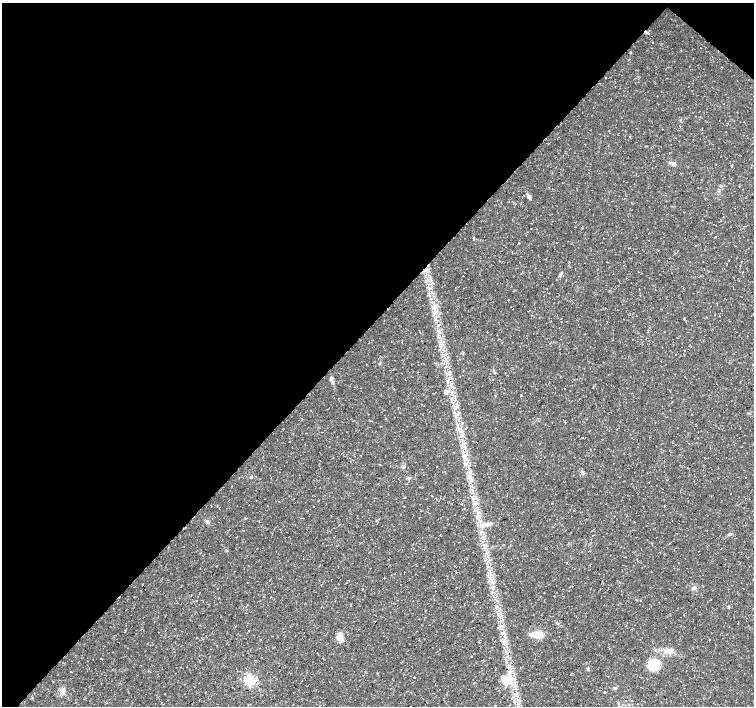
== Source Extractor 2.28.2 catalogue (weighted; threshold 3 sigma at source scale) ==
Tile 2 of 4 x 4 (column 2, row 1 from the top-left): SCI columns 1509-3011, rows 4456-5862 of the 6016 x 6028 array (HDU 1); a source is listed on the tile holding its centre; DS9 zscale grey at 2 x 2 block average (1 PNG px = mean of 2 x 2 image px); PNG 756 x 708 px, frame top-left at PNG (2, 3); no overlay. Shown black and unused: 46% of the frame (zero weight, under 3 of 5 exposures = <1% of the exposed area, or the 3 px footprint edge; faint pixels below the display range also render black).
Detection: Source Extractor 2.28.2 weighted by HDU 2 'WHT'; one run over the whole footprint, this tile lists its part. Background 0.0309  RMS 0.0024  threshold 0.0109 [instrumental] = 3 sigma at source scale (4.5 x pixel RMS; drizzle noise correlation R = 1.50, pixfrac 1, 0.0396/0.0396 arcsec/px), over >= 5 px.
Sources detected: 41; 1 cosmic-ray / hot-pixel residue — not listed; the other 40 listed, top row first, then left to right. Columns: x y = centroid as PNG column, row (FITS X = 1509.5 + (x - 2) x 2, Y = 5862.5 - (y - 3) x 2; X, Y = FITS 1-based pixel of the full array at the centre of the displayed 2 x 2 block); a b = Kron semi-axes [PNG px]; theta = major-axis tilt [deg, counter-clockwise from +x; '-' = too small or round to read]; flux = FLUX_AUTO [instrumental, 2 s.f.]
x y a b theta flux
646 32 6 2 -27 0.97
631 52 2 2 - 0.33
629 136 2 2 - 0.27
674 164 5 5 - 1.5
732 165 4 2 - 0.33
529 196 7 3 -57 2
519 243 3 2 - 0.26
560 274 5 3 - 1
428 284 3 2 - 0.34
648 330 4 2 - 0.37
440 332 5 2 - 0.72
753 364 2 2 - 0.25
445 371 3 2 - 0.36
331 378 6 4 -85 1.4
446 391 3 3 - 3.7
521 395 3 2 - 0.41
455 416 3 2 - 0.5
404 466 4 3 - 0.77
582 472 4 4 - 1.1
251 477 3 3 - 0.56
476 510 3 2 - 0.52
207 522 4 3 - 0.94
489 524 11 4 16 2.6
226 550 4 2 - 0.44
488 573 3 2 - 0.54
694 588 8 3 8 0.99
492 592 4 2 - 0.63
728 606 3 2 - 0.54
557 623 3 2 - 0.45
504 634 5 3 - 1
538 635 11 7 1 7.8
340 637 9 6 -87 5.1
668 651 8 6 -30 2.9
654 665 8 7 - 20
588 669 4 3 - 0.77
71 672 2 2 - 0.28
506 679 12 9 43 11
250 681 4 4 - 80
615 688 4 3 - 0.73
63 690 7 3 62 1.5
Overlapping masked pixels (flux is a lower limit): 1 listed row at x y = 646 32
Isophote crosses this tile's border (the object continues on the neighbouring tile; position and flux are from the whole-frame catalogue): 1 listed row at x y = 753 364
Diffuse or blended objects may show on this block-average render without a row.